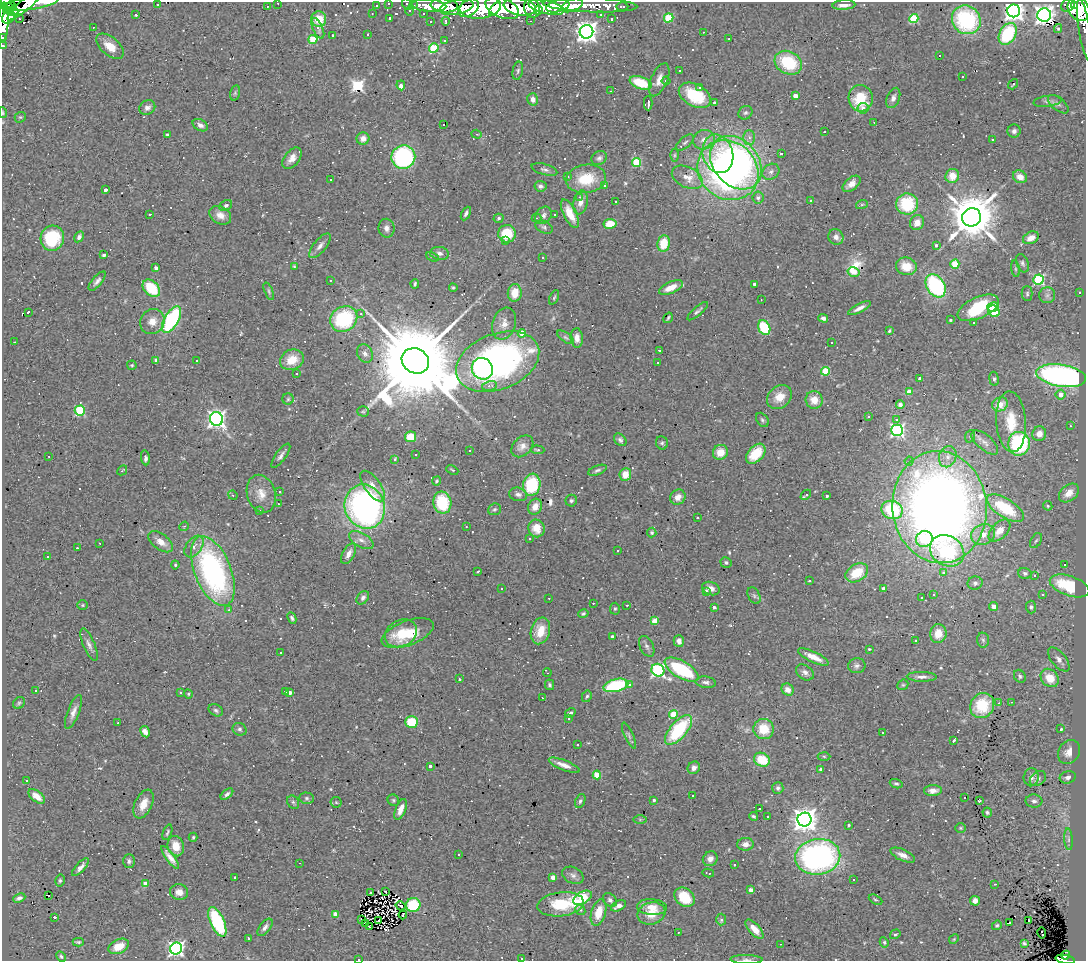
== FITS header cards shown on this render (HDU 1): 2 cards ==
NAXIS1  =                 1084
NAXIS2  =                  959

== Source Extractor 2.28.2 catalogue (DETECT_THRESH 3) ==
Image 1084 x 959 px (HDU 1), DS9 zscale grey, 1 PNG px = 1 image px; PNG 1088 x 963 px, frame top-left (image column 1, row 959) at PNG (2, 2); each listed source drawn as its Kron ellipse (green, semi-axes under 4 px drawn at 4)
Background 0.808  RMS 0.064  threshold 0.192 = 3 sigma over >= 5 px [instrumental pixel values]
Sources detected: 665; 7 with non-positive FLUX_AUTO (blend fragments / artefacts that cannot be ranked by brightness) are neither listed nor drawn; of the other 658, the 500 brightest by FLUX_AUTO listed and drawn (158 fainter detections omitted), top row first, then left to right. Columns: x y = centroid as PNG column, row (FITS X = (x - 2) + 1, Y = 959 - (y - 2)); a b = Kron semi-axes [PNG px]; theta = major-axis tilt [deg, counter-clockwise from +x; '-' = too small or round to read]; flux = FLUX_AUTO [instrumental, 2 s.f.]
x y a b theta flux
8 2 9 3 -30 100
31 3 27 6 9 450
278 3 3 2 - 11
388 3 3 3 - 68
157 4 3 3 - 12
407 4 6 4 -50 120
25 5 22 5 41 690
414 5 3 2 - 8.4
429 5 17 6 -5 850
444 5 13 6 -6 930
572 5 11 6 21 460
590 5 47 7 -2 590
844 5 11 4 4 26
1068 5 8 5 44 290
267 6 3 2 - 7.2
376 6 3 2 - 7.2
558 6 12 5 13 1100
1075 6 3 3 - 370
457 7 17 7 11 1300
480 7 21 11 7 2500
520 7 16 8 -9 1300
546 7 18 6 -13 1600
622 7 6 3 0 19
469 8 11 8 36 1000
502 8 18 9 -22 2900
532 8 9 8 - 880
10 9 9 4 -26 1100
495 9 7 4 50 890
1079 9 13 10 -56 3200
6 10 3 3 - 280
538 10 4 4 - 300
409 11 4 4 - 5.2
1014 11 6 6 - 2800
13 12 5 3 - 590
372 14 3 2 - 5.2
423 14 3 3 - 12
601 14 3 3 - 12
136 15 3 2 - 68
1044 15 7 7 - 2700
9 17 7 5 48 1300
390 18 3 3 - 7.1
669 18 5 4 - 200
19 19 2 2 - 5.9
319 19 8 7 - 90
611 19 3 3 - 7.4
914 19 4 4 - 260
966 20 15 14 - 450
446 21 4 3 - 10
530 21 3 2 - 5.3
431 22 3 3 - 10
3 23 20 5 87 590
93 27 2 2 - 6.3
318 28 11 5 -66 16
1058 29 4 3 - 7.8
1084 30 31 5 -81 330
586 32 7 6 - 3100
703 32 3 2 - 8.8
368 34 3 2 - 5.4
1008 34 12 8 62 230
333 35 3 3 - 7.8
2 37 3 2 - 18
313 39 5 4 - 170
729 39 3 3 - 23
445 40 3 2 - 14
3 46 3 2 - 27
110 46 16 9 -40 62
434 48 5 4 - 230
939 55 3 3 - 100
788 63 14 11 -28 220
518 71 9 5 78 9.1
679 71 3 3 - 14
962 77 3 3 - 16
659 80 17 8 66 37
666 81 4 4 - 6.3
641 83 11 6 -21 150
1013 84 5 3 - 6.1
401 85 5 3 - 73
699 87 3 3 - 12
611 91 3 2 - 6.4
235 93 7 5 75 7.5
695 95 17 11 -29 170
795 96 4 4 - 54
861 98 13 12 - 160
893 98 10 6 68 18
533 99 6 5 - 23
1048 101 14 5 8 17
714 102 3 2 - 5.3
648 103 7 2 89 17
1058 104 12 6 -40 16
147 108 8 7 - 19
863 108 5 5 - 19
3 113 5 3 - 5
745 113 7 6 - 11
20 117 6 5 - 5.9
874 122 3 2 - 9.5
443 124 3 2 - 15
200 125 8 5 -30 19
1014 131 6 6 - 14
825 132 3 2 - 5.2
167 134 3 3 - 8.4
477 134 5 4 - 6.7
363 138 6 6 - 30
749 138 7 6 - 17
992 139 3 3 - 33
704 140 11 9 21 37
685 143 10 5 41 13
718 154 19 15 -73 140
781 154 3 3 - 9.5
674 155 6 4 89 6.6
403 157 12 11 - 620
292 158 12 7 51 33
599 158 8 7 - 13
636 163 4 4 - 250
736 163 29 22 -49 1300
544 169 13 5 -15 15
728 170 32 28 -40 1700
771 172 9 7 36 19
952 176 7 6 - 63
568 177 3 3 - 14
687 177 16 10 -26 53
1020 177 7 6 - 39
586 179 20 14 8 140
330 180 3 3 - 18
851 184 10 6 40 32
540 186 6 5 - 14
605 186 3 3 - 10
105 190 3 3 - 47
579 197 4 3 - 5.6
758 198 6 5 - 15
810 200 3 3 - 8.5
580 202 12 7 80 31
615 202 3 3 - 41
862 204 6 4 19 5.3
907 204 11 10 - 230
226 205 7 5 33 9.5
466 213 7 4 63 12
150 214 3 3 - 7.6
570 214 15 6 -63 63
220 215 11 8 -30 38
543 215 9 7 53 17
555 215 3 3 - 10
972 217 9 9 - 23000
499 218 5 4 - 8.3
537 218 5 4 - 5.8
917 223 7 7 - 47
610 224 6 5 - 71
544 227 9 6 -24 12
386 228 9 8 - 21
507 234 9 8 - 160
79 237 6 4 59 12
836 237 8 7 - 24
52 238 13 11 76 240
1031 238 8 5 25 44
506 241 2 2 - 6.3
664 243 8 6 81 100
936 245 3 3 - 9.9
320 246 15 6 51 23
439 253 9 6 -8 16
104 255 3 3 - 13
432 257 7 3 -23 9.7
543 257 3 3 - 210
1022 263 9 6 -69 12
955 264 4 4 - 160
294 266 3 3 - 5.1
906 266 10 8 -16 83
156 268 3 3 - 15
1015 269 8 4 -82 7.9
854 272 6 4 -13 59
330 280 3 2 - 9.2
1038 280 5 5 - 480
97 281 12 5 50 15
415 284 5 3 - 6.2
754 284 3 3 - 10
936 286 12 9 -57 460
671 287 13 5 24 57
151 288 10 7 -45 180
453 288 4 3 - 5.6
269 291 9 4 -67 8.9
515 293 9 7 84 71
1080 293 3 3 - 6.7
1027 294 7 5 -89 8.3
1047 295 8 8 - 16
554 297 8 4 65 6.5
761 300 3 2 - 9.5
993 307 6 4 13 89
859 308 12 4 27 26
978 308 22 10 25 220
698 311 13 3 41 11
994 311 6 5 - 91
28 312 3 3 - 8.3
361 314 3 3 - 25
668 318 5 2 - 6.6
823 318 5 4 - 15
344 319 14 12 33 360
172 320 15 7 60 470
950 320 3 3 - 6.1
152 321 13 11 51 52
974 322 3 3 - 80
504 324 16 11 72 43
764 328 8 5 -65 230
889 331 3 3 - 6.5
522 333 4 4 - 87
566 337 10 4 -35 10
577 338 10 6 -87 34
14 342 3 2 - 52
832 343 3 3 - 23
659 350 3 3 - 9.4
365 353 9 7 -63 19
156 360 4 4 - 20
292 360 12 10 24 92
197 361 3 3 - 42
415 361 14 12 -30 120000
498 362 43 28 21 1600
658 363 3 3 - 14
132 365 5 4 - 6
482 369 11 10 - 280
825 371 4 4 - 180
296 374 3 3 - 14
1061 376 25 11 -9 1300
920 378 3 3 - 18
994 379 7 4 -83 9.5
489 386 7 5 13 12
909 391 4 4 - 60
1060 395 5 5 - 38
779 397 13 11 37 68
288 399 6 5 - 10
814 400 9 8 - 60
1000 404 8 7 - 38
900 405 4 4 - 13
80 411 5 5 - 320
363 411 6 5 - 7.3
869 417 3 3 - 8.7
217 419 7 6 - 1900
762 420 8 5 -54 9.8
896 420 4 3 - 13
1011 422 30 15 -86 140
1070 426 4 4 - 5.5
897 430 6 5 - 890
1039 434 7 7 - 40
970 436 6 5 - 7.4
410 437 5 5 - 93
620 440 7 5 -45 12
985 442 16 7 -40 30
662 443 6 6 - 9
1019 444 12 11 - 460
522 446 12 9 44 31
470 450 3 3 - 15
537 450 7 4 -4 7.1
720 452 8 7 - 60
756 454 12 7 47 120
416 455 3 3 - 16
49 456 3 2 - 8.7
281 456 14 5 54 16
948 457 11 8 69 31
145 458 7 4 -83 16
394 459 3 3 - 49
909 461 4 4 - 7.7
122 470 5 3 - 5.2
452 470 6 3 -25 5
597 470 10 4 21 11
625 474 6 6 - 54
437 481 5 3 - 5.5
532 485 11 8 81 240
373 486 18 8 -55 46
279 492 3 3 - 170
1069 493 11 8 41 62
261 494 19 14 -74 61
518 494 9 6 -13 17
233 495 5 4 - 5.8
806 495 6 3 43 18
827 496 3 3 - 6.7
678 497 8 7 - 32
571 501 6 6 - 9.6
442 502 11 9 -79 210
278 504 3 3 - 8.5
1048 506 5 4 - 7.3
365 507 22 20 -67 1400
535 507 8 6 63 46
940 507 56 47 -85 4700
1005 508 21 9 -33 200
494 509 6 5 - 8.3
259 510 3 2 - 6.4
892 510 11 9 -22 300
697 518 3 3 - 37
184 526 5 4 - 5.7
466 527 3 3 - 8.2
536 528 9 8 - 63
999 531 13 8 46 47
652 533 5 4 - 6.9
983 534 12 10 22 52
529 538 3 2 - 9.8
924 539 8 8 - 110
361 540 13 7 -30 28
1036 541 8 5 60 8.4
161 542 14 8 -36 44
100 543 3 2 - 11
194 547 12 7 55 26
77 548 3 2 - 5
618 551 3 2 - 5.5
947 551 18 14 -32 410
349 554 11 5 61 30
48 557 3 3 - 13
726 562 6 5 - 10
1065 564 3 3 - 39
175 565 4 4 - 6
213 571 37 18 -68 1000
478 572 3 3 - 7.1
943 572 3 3 - 22
857 573 12 8 31 110
1025 573 6 5 - 9.5
1035 576 3 3 - 12
809 581 3 3 - 54
975 583 7 6 - 13
1069 586 20 10 -19 290
711 588 9 6 -19 24
883 588 4 3 - 14
502 589 3 3 - 48
706 591 3 3 - 9.7
933 595 3 3 - 11
1043 595 4 3 - 6.3
754 596 9 5 -63 11
363 598 7 5 51 13
549 598 3 2 - 7.2
922 598 3 3 - 31
593 603 3 2 - 8.3
82 605 5 5 - 6
627 605 3 2 - 6.4
994 606 4 4 - 31
714 607 3 3 - 12
1031 607 6 5 - 9.8
615 609 6 5 - 7.1
229 610 4 4 - 6.1
583 614 5 4 - 7.6
292 618 6 4 -65 9.2
654 621 4 4 - 120
540 631 13 9 74 79
401 633 17 13 28 88
408 633 27 12 20 160
938 634 9 8 - 53
612 636 3 3 - 8.7
983 640 7 6 - 11
679 641 6 5 - 22
916 641 3 3 - 10
89 645 17 5 -67 22
647 646 11 6 -64 15
869 649 3 3 - 5.9
280 652 3 3 - 15
813 657 17 5 -25 56
1059 660 14 7 -50 26
857 666 9 7 6 16
658 670 7 6 - 970
682 670 19 8 -30 340
805 672 10 7 -36 19
547 673 4 2 - 5.3
1020 676 7 5 -56 8.6
922 677 15 5 -1 22
1050 678 10 8 -49 84
459 679 3 3 - 7.8
706 682 10 5 -8 14
629 684 4 4 - 17
550 685 5 4 - 8.2
616 685 12 6 14 330
903 685 6 5 - 6.2
788 690 6 5 - 34
36 691 3 3 - 21
286 691 3 3 - 900
181 693 4 3 - 8.3
290 693 4 3 - 21
188 694 5 4 - 5.4
587 696 6 5 - 7.9
542 698 3 2 - 10
1011 702 3 2 - 9
19 703 6 5 - 7.4
999 703 3 2 - 5.3
982 706 13 11 53 130
216 710 7 5 -30 9.9
73 712 18 5 69 28
570 713 6 3 33 11
673 714 4 4 - 170
568 719 3 3 - 24
412 722 6 5 - 160
118 723 3 3 - 5.6
240 729 7 6 - 11
764 729 10 10 - 110
1061 729 3 3 - 11
678 730 18 8 49 330
145 732 6 4 -61 24
883 733 3 3 - 22
629 736 14 4 -66 12
954 740 3 3 - 36
577 745 3 3 - 17
1069 752 13 10 57 47
824 756 6 4 -3 6.6
762 760 8 6 -25 110
564 765 16 5 -21 36
430 766 3 3 - 17
694 768 7 6 - 19
821 770 4 3 - 22
597 775 4 4 - 130
1031 777 9 7 85 21
1068 777 8 6 17 14
1038 779 9 6 38 17
27 781 3 3 - 18
896 784 6 4 -19 8.5
778 788 6 5 - 11
933 791 9 5 3 28
227 794 7 4 41 11
37 796 10 5 -38 42
692 796 3 3 - 25
307 798 7 5 -2 9.1
964 798 3 3 - 24
393 800 6 5 - 7.1
654 800 3 3 - 5.9
580 801 7 4 66 9.3
979 801 3 3 - 5.8
1034 801 8 6 -2 16
293 802 7 5 -61 9.4
336 802 6 5 - 7.9
143 804 15 8 65 57
401 809 11 5 68 32
759 809 3 3 - 48
987 812 5 5 - 6.7
753 816 4 3 - 9.1
767 816 3 2 - 6.9
640 819 6 4 0 6.5
804 820 7 7 - 4500
849 825 3 3 - 5.9
961 828 5 4 - 5.6
167 832 8 3 69 7.3
193 837 4 3 - 6.3
1068 839 11 4 -86 12
745 844 8 6 1 25
176 846 10 8 -74 65
458 854 3 3 - 5.5
903 855 13 5 -25 30
170 857 14 4 -54 30
818 857 22 18 7 1200
710 859 8 7 - 25
129 861 7 6 - 14
299 863 3 2 - 7.2
734 865 3 3 - 8.5
80 867 11 4 46 24
708 873 6 2 -13 6.7
573 875 11 8 -26 20
235 877 3 3 - 5.2
553 877 4 4 - 38
60 880 6 4 75 7.3
853 880 3 3 - 12
145 884 4 4 - 49
995 884 3 2 - 5.5
751 890 4 3 - 29
385 891 4 2 - 6.1
179 892 9 8 - 34
371 892 3 2 - 5.7
49 896 3 2 - 27
684 897 11 8 -40 130
19 898 6 4 22 13
583 898 10 6 30 290
610 900 8 6 -44 14
876 900 7 4 -27 6.8
975 901 5 5 - 27
561 904 23 12 7 170
413 905 7 7 - 240
401 906 5 2 - 7.4
619 906 8 5 27 25
652 907 15 8 -5 45
580 910 5 4 - 6.8
598 913 13 7 74 74
651 913 14 11 15 77
336 914 4 4 - 56
403 915 4 2 - 6
55 917 3 3 - 100
362 919 3 2 - 7.1
379 920 4 2 - 5.3
721 920 6 5 - 12
1029 920 4 2 - 5
217 922 16 7 -66 390
365 923 3 3 - 7
1009 923 3 2 - 7
997 925 5 4 - 6.9
265 927 10 5 52 18
369 927 3 2 - 5.4
755 929 12 5 -48 54
678 932 3 2 - 19
1042 933 5 3 - 27
895 934 5 4 - 7
248 938 3 3 - 10
954 939 5 4 - 5.5
78 942 5 3 - 7.5
884 942 5 4 - 7.7
1024 943 4 3 - 6.8
780 944 3 2 - 5.8
119 946 10 7 26 71
176 949 6 6 - 1300
1066 955 4 3 - 150
61 956 6 4 -62 6.7
522 958 3 3 - 8.3
359 959 3 2 - 15
746 959 16 4 -1 15
1065 959 10 4 -10 520
At the frame edge (FLAGS 8, measured only in part): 14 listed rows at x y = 8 2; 31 3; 278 3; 388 3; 407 4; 3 23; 1084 30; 2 37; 3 46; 3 113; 522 958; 359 959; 746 959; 1065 959
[158 fainter detections neither listed nor drawn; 7 non-positive-flux detections neither listed nor drawn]